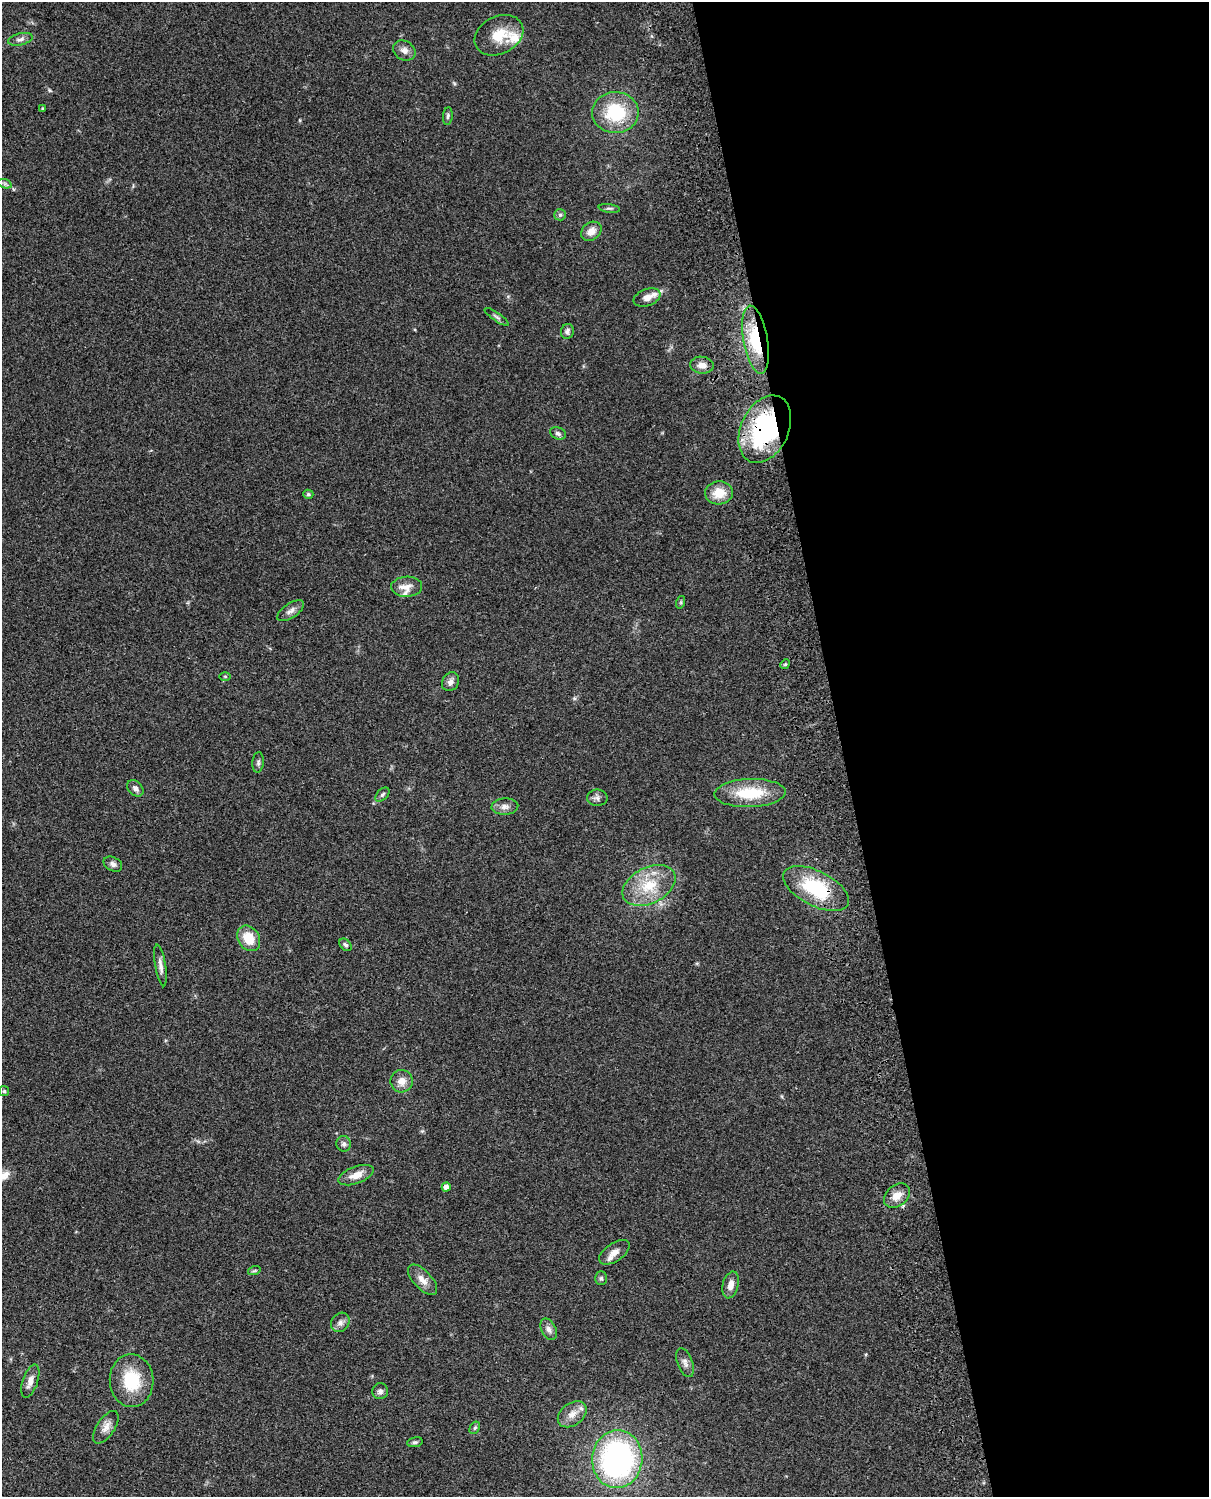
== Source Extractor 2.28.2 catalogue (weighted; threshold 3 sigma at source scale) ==
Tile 8 of 4 x 3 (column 4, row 2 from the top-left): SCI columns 3761-4967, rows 1772-3266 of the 5086 x 4924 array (HDU 1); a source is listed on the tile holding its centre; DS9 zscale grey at full resolution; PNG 1211 x 1499 px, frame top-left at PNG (2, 2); each listed source drawn as its Kron ellipse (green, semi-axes under 4 px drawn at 4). Shown black and unused: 30% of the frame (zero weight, under 3 of 4 exposures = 6% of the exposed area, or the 3 px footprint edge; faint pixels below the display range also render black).
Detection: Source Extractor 2.28.2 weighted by HDU 2 'WHT'; one run over the whole footprint, this tile lists its part. Background 0.101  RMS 0.0064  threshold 0.0288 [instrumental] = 3 sigma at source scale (4.5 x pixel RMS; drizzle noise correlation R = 1.50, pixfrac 1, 0.05/0.05 arcsec/px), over >= 5 px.
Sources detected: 64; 5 inside a brighter listed object's ellipse — not listed separately; the other 59 listed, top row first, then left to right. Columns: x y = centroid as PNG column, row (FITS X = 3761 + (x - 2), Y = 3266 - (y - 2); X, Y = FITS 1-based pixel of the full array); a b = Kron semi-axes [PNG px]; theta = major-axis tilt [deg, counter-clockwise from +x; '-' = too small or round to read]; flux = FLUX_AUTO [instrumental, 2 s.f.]
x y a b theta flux
499 35 25 19 27 16
20 39 12 6 13 2.5
404 50 12 9 -32 3.7
43 109 4 3 - 0.81
615 113 23 20 1 34
448 116 9 5 85 1.3
5 184 7 4 -19 1.3
609 208 11 4 -9 1.3
560 215 6 5 - 1.3
591 231 11 8 37 5.4
647 298 14 8 20 4.5
497 317 14 3 -35 1.5
567 331 7 6 - 2.1
756 340 34 12 -80 33
702 365 12 8 -7 5
765 429 35 24 65 88
558 433 8 6 -23 1.8
719 493 14 11 3 11
308 494 5 4 - 1.1
407 587 15 10 1 5.8
681 602 6 4 72 0.9
290 611 15 7 34 3.3
785 664 5 4 - 0.86
225 676 6 4 -1 0.75
450 682 10 8 58 3.1
258 762 10 5 85 1.7
135 788 9 7 -46 2.6
750 793 36 14 2 27
382 795 8 5 45 1.4
597 798 10 8 1 2.3
505 807 13 8 4 3.7
113 864 10 7 -27 2.5
649 885 28 18 27 23
816 888 36 17 -28 40
249 938 14 10 -56 13
345 945 7 5 -48 1.3
160 965 21 5 -80 3.4
402 1081 11 11 - 5.8
4 1091 5 5 - 0.87
344 1144 8 7 - 1.9
356 1175 18 8 21 7
446 1187 4 4 - 4.3
897 1196 14 10 40 6.9
614 1252 17 9 34 4.6
254 1271 6 4 19 0.81
601 1278 7 5 89 1.3
423 1280 19 9 -47 5.8
731 1285 14 8 76 4.7
340 1322 10 8 53 2.8
549 1329 11 7 -63 3.1
685 1363 15 7 -70 3.2
30 1381 17 7 71 5
132 1381 26 22 -86 27
380 1391 8 8 - 2.1
572 1414 16 11 37 6.4
106 1427 18 9 56 4.9
475 1428 7 4 58 1.1
415 1442 8 5 9 1.2
617 1459 29 25 86 140
Overlapping masked pixels (flux is a lower limit): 3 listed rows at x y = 756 340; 765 429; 816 888